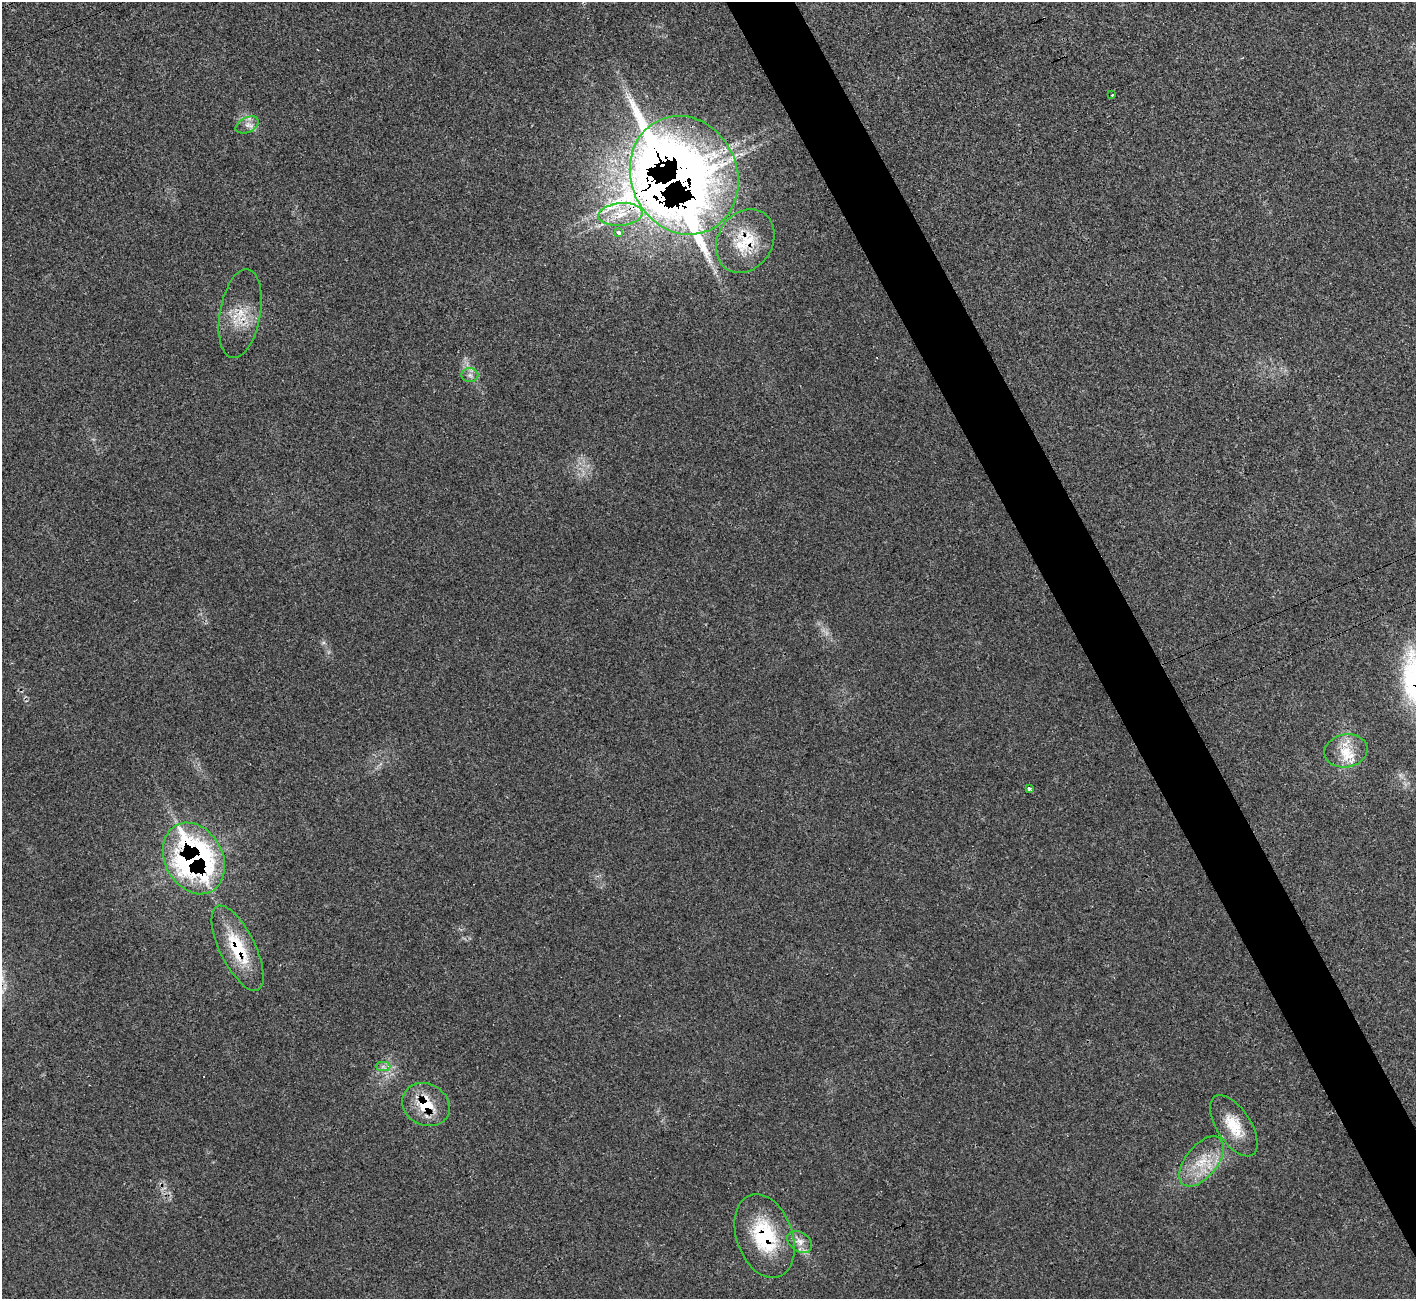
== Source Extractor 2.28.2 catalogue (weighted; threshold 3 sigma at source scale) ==
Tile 6 of 4 x 4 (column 2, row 2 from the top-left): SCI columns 1461-2874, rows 2799-4095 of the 5751 x 5730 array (HDU 1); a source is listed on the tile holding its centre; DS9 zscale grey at full resolution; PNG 1418 x 1301 px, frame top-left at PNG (2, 2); each listed source drawn as its Kron ellipse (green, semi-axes under 4 px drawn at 4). Shown black and unused: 5% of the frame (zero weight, under 3 of 4 exposures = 2% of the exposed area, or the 3 px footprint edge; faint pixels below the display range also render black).
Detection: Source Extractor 2.28.2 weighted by HDU 2 'WHT'; one run over the whole footprint, this tile lists its part. Background 0.0219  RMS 0.0044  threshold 0.0199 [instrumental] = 3 sigma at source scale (4.5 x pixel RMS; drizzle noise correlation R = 1.50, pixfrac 1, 0.05/0.05 arcsec/px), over >= 5 px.
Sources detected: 28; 1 too faint to see at this stretch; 2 inside a brighter object's white glare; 2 cosmic-ray / hot-pixel residue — neither listed nor drawn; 5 inside a brighter listed object's ellipse — not listed separately; the other 18 listed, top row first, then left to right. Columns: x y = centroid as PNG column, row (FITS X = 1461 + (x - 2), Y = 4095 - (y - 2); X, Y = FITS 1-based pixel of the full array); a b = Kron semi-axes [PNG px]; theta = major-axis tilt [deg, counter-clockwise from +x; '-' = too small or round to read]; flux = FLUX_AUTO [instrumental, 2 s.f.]
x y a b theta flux
1112 95 2 2 - 0.32
247 125 12 7 26 2.7
684 175 60 53 -66 460
620 214 22 11 6 9.6
619 232 3 3 - 3.6
745 241 33 27 58 19
240 314 45 20 80 14
470 375 8 7 - 1.8
1346 751 22 16 10 10
1029 789 4 3 - 2.5
194 858 37 29 -61 140
238 948 47 17 -64 24
383 1067 7 4 0 1.2
426 1105 24 20 -28 15
1234 1126 34 17 -57 13
1201 1161 29 16 51 14
764 1236 43 28 -70 35
800 1242 14 9 -35 3.9
Overlapping masked pixels (flux is a lower limit): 7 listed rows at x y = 684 175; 745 241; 240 314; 194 858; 238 948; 426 1105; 764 1236